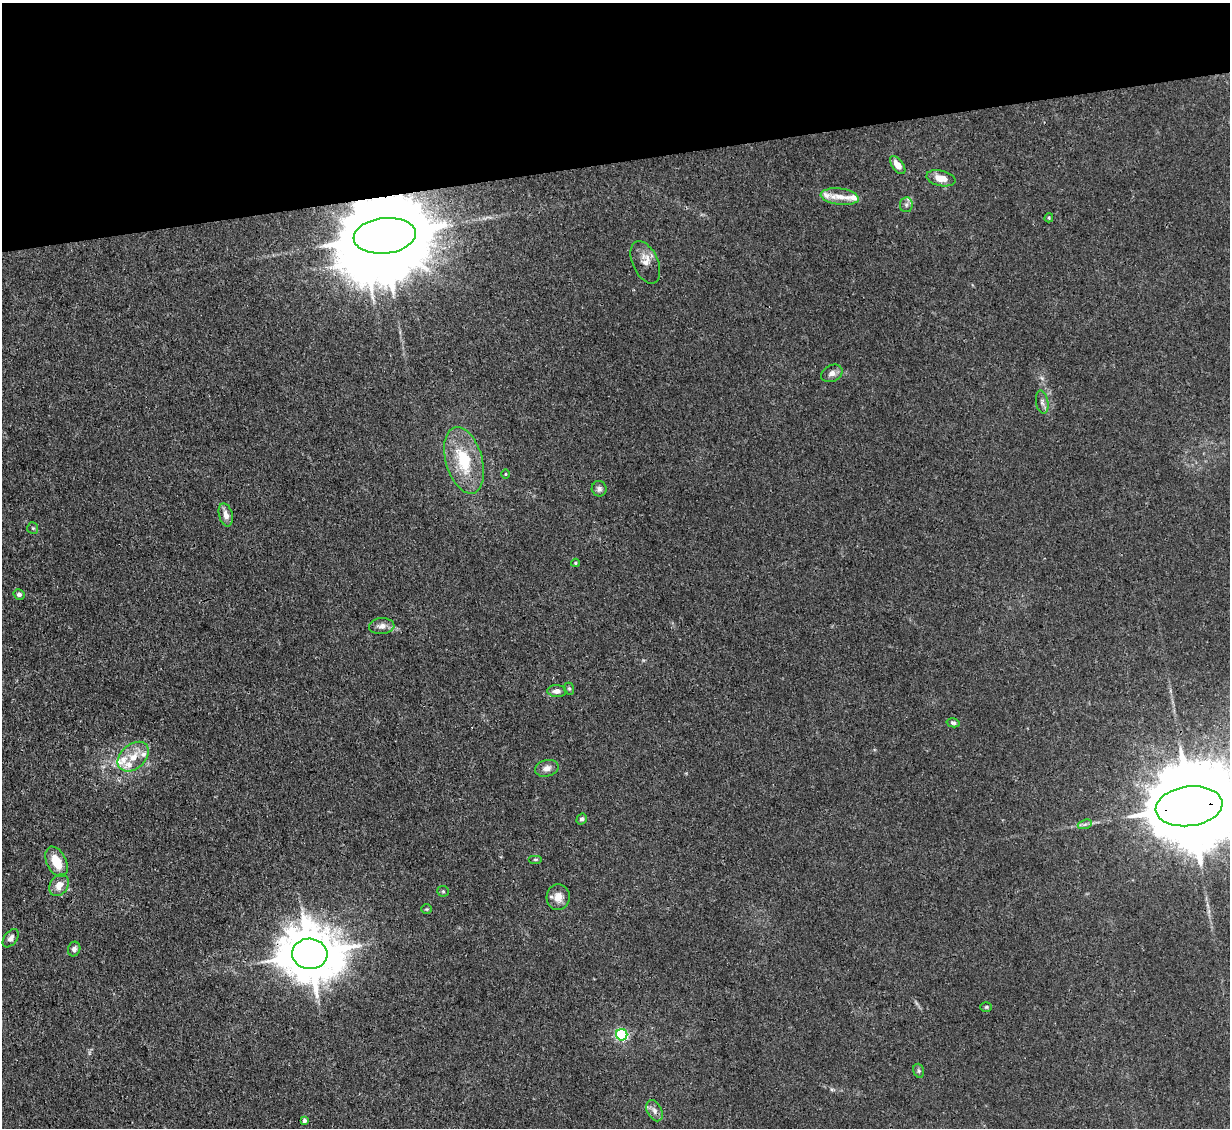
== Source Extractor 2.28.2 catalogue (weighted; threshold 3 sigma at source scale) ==
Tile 3 of 4 x 4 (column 3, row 1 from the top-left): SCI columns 2455-3682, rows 3626-4751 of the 4909 x 4883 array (HDU 1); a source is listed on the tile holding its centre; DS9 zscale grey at full resolution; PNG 1232 x 1130 px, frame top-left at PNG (2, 3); each listed source drawn as its Kron ellipse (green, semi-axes under 4 px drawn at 4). Shown black and unused: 14% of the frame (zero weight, under 3 of 4 exposures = <1% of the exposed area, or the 3 px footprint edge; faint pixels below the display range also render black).
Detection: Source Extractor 2.28.2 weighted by HDU 2 'WHT'; one run over the whole footprint, this tile lists its part. Background 0.0355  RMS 0.003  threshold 0.0133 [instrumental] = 3 sigma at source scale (4.5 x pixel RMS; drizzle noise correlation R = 1.50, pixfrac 1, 0.05/0.05 arcsec/px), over >= 5 px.
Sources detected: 47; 1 inside a brighter object's white glare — neither listed nor drawn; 7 inside a brighter listed object's ellipse — not listed separately; the other 39 listed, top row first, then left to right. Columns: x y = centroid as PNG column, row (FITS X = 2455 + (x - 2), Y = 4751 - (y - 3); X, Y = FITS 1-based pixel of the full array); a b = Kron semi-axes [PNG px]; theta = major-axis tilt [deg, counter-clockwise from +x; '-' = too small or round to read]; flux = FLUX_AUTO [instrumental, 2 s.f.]
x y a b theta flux
898 165 10 5 -53 3.1
941 178 15 7 -13 3.8
840 197 19 8 -7 3.3
906 205 7 6 - 0.9
1049 218 4 3 - 0.36
385 236 31 17 6 7600
645 262 23 12 -66 3.4
832 373 11 8 27 1.7
1042 402 12 6 -80 1.2
464 460 34 18 -74 16
505 474 5 3 - 0.27
599 489 8 7 - 1.1
226 515 12 7 -75 2.2
33 528 6 5 - 0.5
575 563 4 4 - 0.35
19 594 5 5 - 1.1
382 626 12 8 3 2
569 689 6 5 - 0.54
557 691 9 6 -2 1.6
953 723 6 4 -14 0.61
133 757 18 12 42 5.1
547 768 12 8 13 1.9
1189 806 33 19 7 8700
582 819 6 4 59 0.75
1085 824 7 4 19 0.68
535 859 7 3 0 0.36
57 862 16 9 -63 6.4
59 885 11 8 57 3.2
443 891 6 5 - 0.46
558 897 13 11 86 3.3
427 909 5 4 - 0.39
11 938 10 6 53 1.4
74 949 7 6 - 1.1
310 954 17 15 -4 1800
986 1007 6 5 - 0.46
622 1035 6 5 - 53
919 1071 7 5 -73 0.56
654 1111 11 7 -64 1.7
304 1121 4 3 - 0.96
Overlapping masked pixels (flux is a lower limit): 3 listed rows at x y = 385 236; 1189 806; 310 954
Isophote crosses this tile's border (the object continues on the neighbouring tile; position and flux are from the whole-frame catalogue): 1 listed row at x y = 1189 806